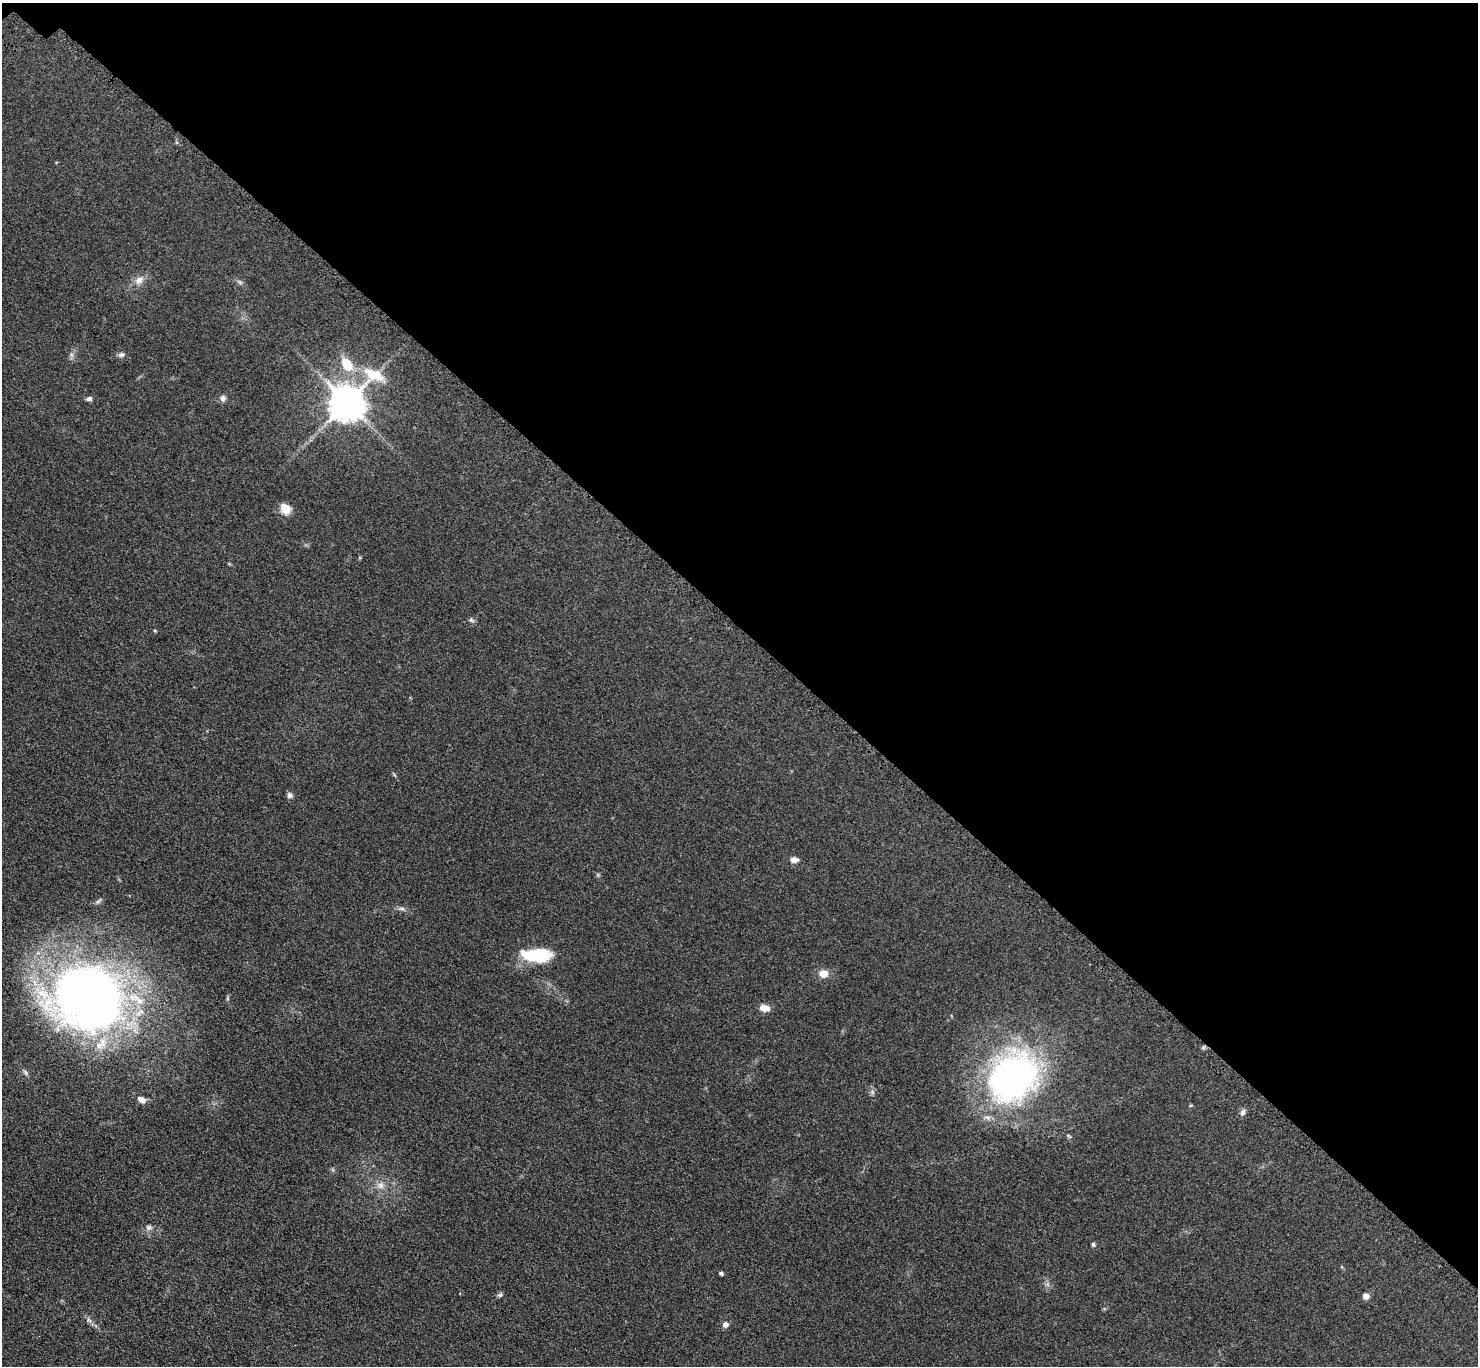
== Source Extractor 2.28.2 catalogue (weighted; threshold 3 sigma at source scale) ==
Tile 3 of 4 x 4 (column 3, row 1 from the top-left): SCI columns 3063-4538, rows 4357-5720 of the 6123 x 6123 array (HDU 1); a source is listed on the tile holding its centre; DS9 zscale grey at full resolution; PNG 1480 x 1368 px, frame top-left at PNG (2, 3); no overlay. Shown black and unused: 46% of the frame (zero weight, under 3 of 4 exposures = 8% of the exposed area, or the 3 px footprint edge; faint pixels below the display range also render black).
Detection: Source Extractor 2.28.2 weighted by HDU 2 'WHT'; one run over the whole footprint, this tile lists its part. Background 0.122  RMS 0.0078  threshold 0.0352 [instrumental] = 3 sigma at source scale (4.5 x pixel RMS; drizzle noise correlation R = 1.50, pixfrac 1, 0.05/0.05 arcsec/px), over >= 5 px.
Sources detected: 30; all 30 listed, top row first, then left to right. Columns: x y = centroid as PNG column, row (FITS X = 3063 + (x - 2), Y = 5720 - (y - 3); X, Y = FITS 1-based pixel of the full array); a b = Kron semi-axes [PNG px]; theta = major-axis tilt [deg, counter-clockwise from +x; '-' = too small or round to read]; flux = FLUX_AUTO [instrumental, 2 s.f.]
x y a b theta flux
139 280 14 10 41 5.9
240 282 7 5 -31 1.6
71 354 7 4 -72 1.6
121 355 9 7 5 2.3
347 365 15 9 -53 18
222 398 8 7 - 2.6
89 399 7 6 - 2.1
347 402 13 10 46 1900
285 509 6 5 - 43
471 620 8 5 -39 1.6
155 630 4 3 - 0.86
290 795 7 6 - 2.5
794 859 8 6 -6 4.3
98 901 10 4 34 1.8
402 908 9 4 -1 2
536 955 32 13 -1 41
823 974 11 9 0 7
88 997 80 65 -15 590
764 1008 12 7 -12 6.4
1013 1077 60 49 51 240
141 1100 11 7 -28 5
1191 1105 5 3 - 0.67
1243 1112 9 6 66 2.5
380 1185 11 9 -45 4.9
149 1227 9 7 12 2.5
1093 1244 4 4 - 1.8
721 1273 4 4 - 2
500 1295 7 5 29 1.5
1366 1296 7 6 - 4
725 1324 5 5 - 4.1
Isophote crosses this tile's border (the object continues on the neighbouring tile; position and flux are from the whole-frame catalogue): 1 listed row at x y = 88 997